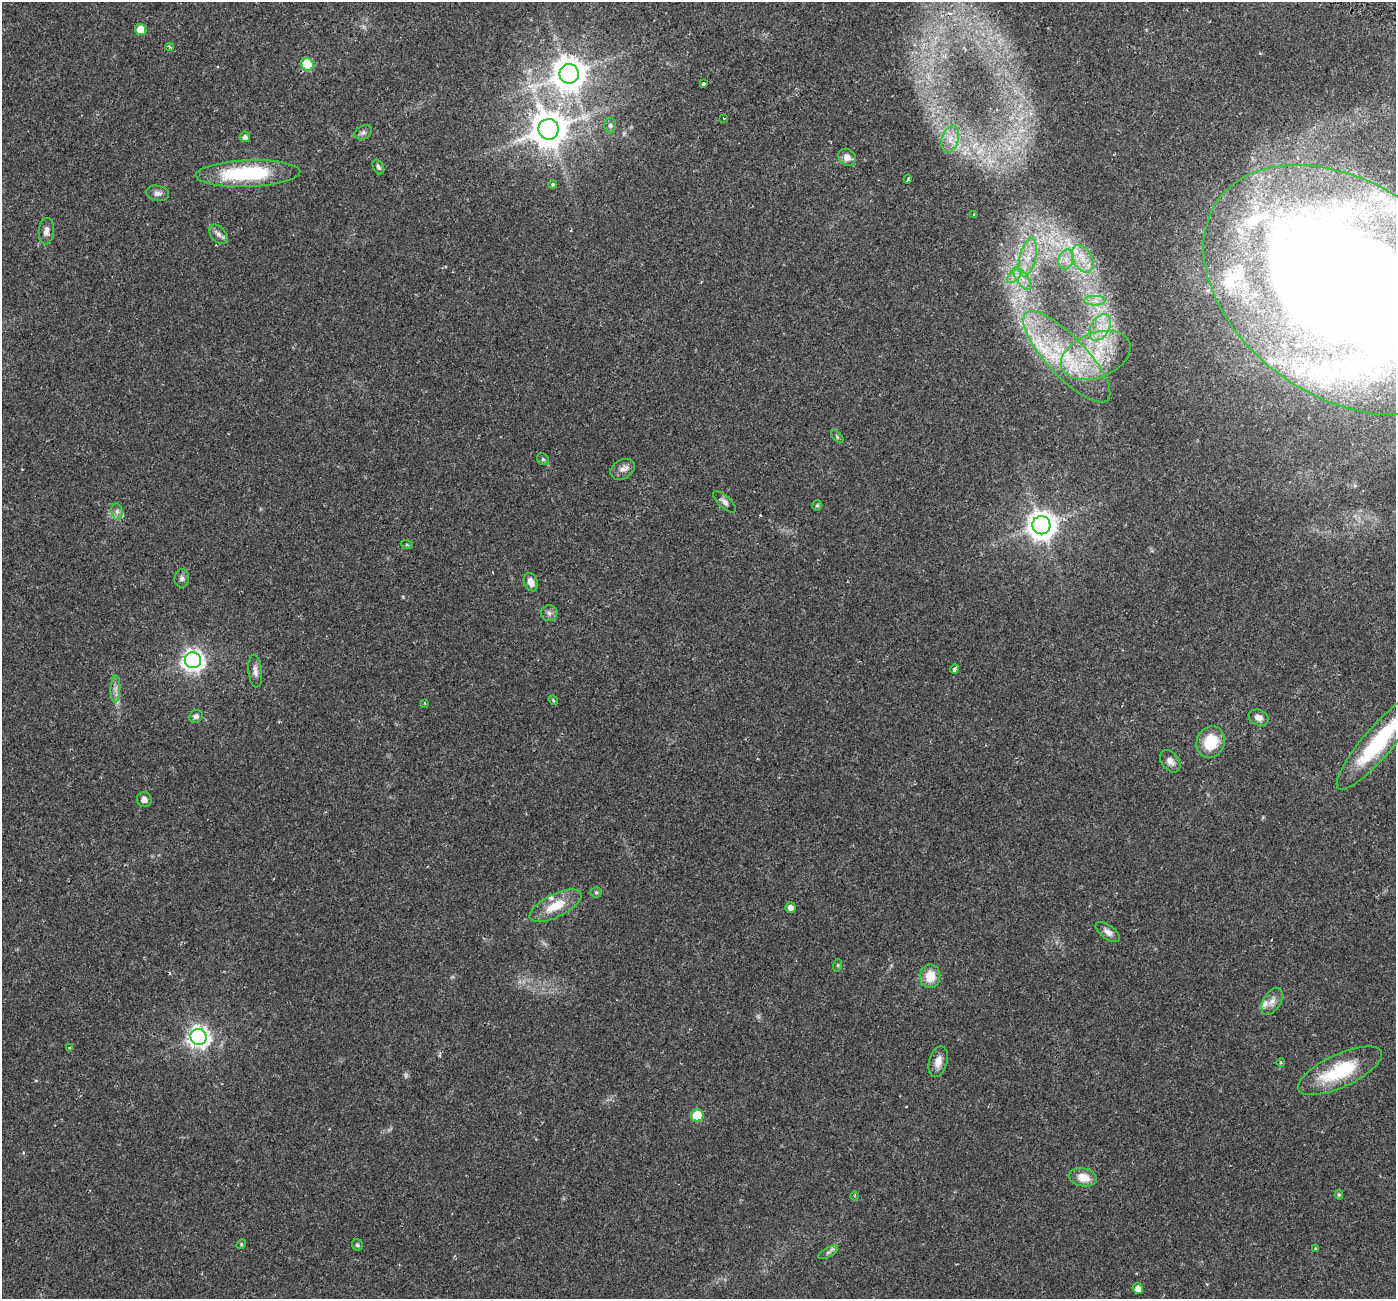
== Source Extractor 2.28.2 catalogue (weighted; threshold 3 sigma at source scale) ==
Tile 10 of 4 x 4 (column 2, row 3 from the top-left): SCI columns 1465-2858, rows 1592-2888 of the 5723 x 5838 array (HDU 1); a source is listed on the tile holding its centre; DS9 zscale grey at full resolution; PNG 1398 x 1301 px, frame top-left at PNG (2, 2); each listed source drawn as its Kron ellipse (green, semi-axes under 4 px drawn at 4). Shown black and unused: <1% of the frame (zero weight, under 2 of 3 exposures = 5% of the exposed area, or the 3 px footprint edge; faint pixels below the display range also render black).
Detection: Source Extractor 2.28.2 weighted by HDU 2 'WHT'; one run over the whole footprint, this tile lists its part. Background 0.0319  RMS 0.0039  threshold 0.0175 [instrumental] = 3 sigma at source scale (4.5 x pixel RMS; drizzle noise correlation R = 1.50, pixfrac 1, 0.0396/0.0396 arcsec/px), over >= 5 px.
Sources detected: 91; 2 too faint to see at this stretch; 4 cosmic-ray / hot-pixel residue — neither listed nor drawn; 11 inside a brighter listed object's ellipse — not listed separately; the other 74 listed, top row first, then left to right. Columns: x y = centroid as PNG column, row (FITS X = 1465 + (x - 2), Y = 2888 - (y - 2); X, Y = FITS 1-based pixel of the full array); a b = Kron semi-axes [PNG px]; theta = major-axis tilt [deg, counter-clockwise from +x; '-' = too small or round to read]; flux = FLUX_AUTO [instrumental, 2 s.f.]
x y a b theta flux
141 29 5 5 - 6.8
169 47 4 3 - 0.49
307 64 6 6 - 17
569 74 10 9 - 760
704 84 3 3 - 29
724 118 3 2 - 0.52
610 125 8 6 -90 0.85
549 129 10 10 - 960
363 133 9 6 26 1.1
245 137 5 5 - 1.2
950 139 14 8 74 3.3
847 157 9 8 - 2.5
378 167 8 5 -62 0.76
248 173 52 13 2 34
908 179 4 3 - 1.4
553 185 4 4 - 0.81
157 193 12 7 -10 1.6
974 215 3 3 - 0.48
46 231 13 7 86 2
218 234 11 7 -50 1.7
1028 257 19 8 77 5.4
1066 259 10 7 74 2.6
1083 259 15 9 -62 4.9
1014 276 9 5 44 1.5
1022 279 13 5 -54 2.6
1345 290 156 107 -35 810
1095 301 11 5 0 1.9
1100 327 14 9 59 5.1
1096 355 36 22 21 23
1067 357 60 19 -47 33
837 437 8 3 -45 0.48
543 459 6 5 - 0.64
622 469 13 9 30 2.1
724 502 14 6 -43 1.5
817 506 5 4 - 0.62
117 512 8 5 -80 1.4
1041 525 9 9 - 500
407 545 6 4 -18 0.38
182 578 9 7 82 1.2
531 582 9 6 -67 2.7
549 613 8 8 - 1.3
193 660 8 8 - 230
954 669 4 3 - 5.3
255 671 16 7 -84 2
115 689 13 5 88 1.7
553 700 5 4 - 0.36
425 703 3 3 - 0.36
196 716 7 6 - 1.2
1259 718 10 7 -23 2.1
1211 742 16 14 72 11
1378 743 60 15 49 34
1170 761 12 8 -53 2.1
144 799 7 7 - 1.9
596 892 5 5 - 0.55
556 906 28 11 26 8.7
790 908 5 5 - 2.1
1108 932 14 7 -36 2.1
838 965 6 4 72 0.45
930 976 12 10 82 6.6
1272 1001 15 8 59 2.6
199 1037 8 8 - 210
69 1048 3 3 - 1.1
938 1062 16 9 75 3.4
1281 1063 4 3 - 0.31
1340 1071 45 16 25 22
697 1115 6 6 - 19
1083 1177 14 9 -11 5.2
1339 1195 5 4 - 0.56
855 1196 4 3 - 0.37
241 1244 5 4 - 0.44
357 1245 6 5 - 0.65
1316 1249 3 3 - 2.1
828 1252 11 4 29 1
1138 1289 5 5 - 2.6
Overlapping masked pixels (flux is a lower limit): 1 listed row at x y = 1345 290
Isophote crosses this tile's border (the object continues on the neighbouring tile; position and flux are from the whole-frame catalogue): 2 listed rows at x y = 1345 290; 1378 743